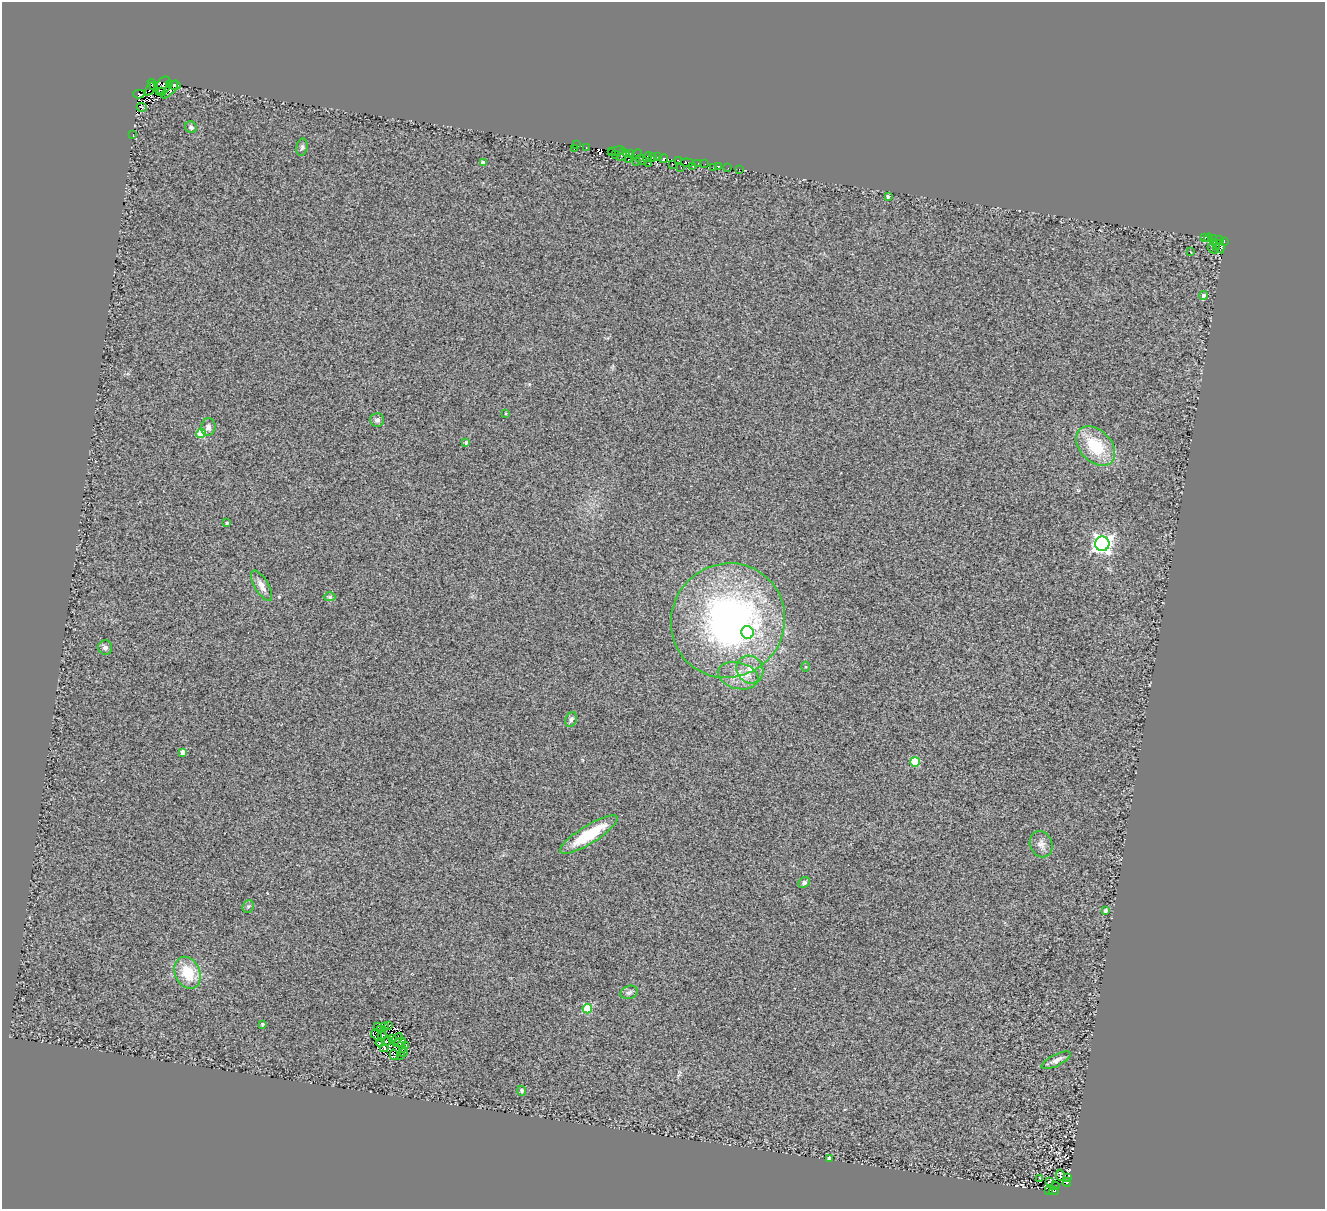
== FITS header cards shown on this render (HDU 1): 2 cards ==
NAXIS1  =                 1323
NAXIS2  =                 1207

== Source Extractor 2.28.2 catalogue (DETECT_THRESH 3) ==
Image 1323 x 1207 px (HDU 1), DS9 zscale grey, 1 PNG px = 1 image px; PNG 1327 x 1211 px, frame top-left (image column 1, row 1207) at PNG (2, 2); each listed source drawn as its Kron ellipse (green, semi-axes under 4 px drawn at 4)
Background 0.61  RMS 0.49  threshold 1.48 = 3 sigma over >= 5 px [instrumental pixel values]
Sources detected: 120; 10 with non-positive FLUX_AUTO (blend fragments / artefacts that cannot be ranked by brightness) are neither listed nor drawn; the other 110 listed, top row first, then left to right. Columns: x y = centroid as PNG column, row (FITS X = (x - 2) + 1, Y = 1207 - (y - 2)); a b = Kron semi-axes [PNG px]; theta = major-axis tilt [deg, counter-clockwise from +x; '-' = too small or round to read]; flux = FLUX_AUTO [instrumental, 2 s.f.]
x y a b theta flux
153 85 6 3 -56 1300
164 85 9 6 63 1600
169 85 2 2 - 130
174 85 6 3 -9 1800
150 89 7 3 63 420
170 89 11 5 48 180
161 92 5 3 - 950
139 94 6 4 -2 1100
142 107 5 3 - 200
191 127 6 5 - 93
133 134 2 2 - 23
577 145 3 3 - 45
302 147 9 5 80 73
586 148 3 2 - 30
574 149 3 2 - 500
617 151 9 3 9 5.2
611 152 4 2 - 530
626 153 3 2 - 360
631 153 4 2 - 20
637 154 5 3 - 190
616 155 3 2 - 57
622 155 6 3 61 440
647 157 5 2 - 170
653 157 3 3 - 350
658 157 3 2 - 470
663 159 4 3 - 800
628 160 3 3 - 310
641 160 6 2 -34 120
637 161 3 2 - 88
678 161 3 2 - 3.2
483 163 4 4 - 270
648 163 2 2 - 23
687 163 6 3 -5 2200
698 163 3 2 - 170
672 164 3 2 - 190
705 164 3 2 - 38
718 166 3 3 - 180
693 167 3 2 - 320
681 168 3 2 - 130
713 168 3 2 - 31
728 168 3 2 - 32
739 169 2 2 - 16
888 196 3 3 - 72
1205 237 4 3 - 110
1209 238 4 4 - 560
1214 238 4 3 - 450
1219 239 3 2 - 84
1214 242 3 2 - 38
1224 242 2 2 - 200
1216 247 3 3 - 86
1220 247 7 4 -77 130
1213 248 6 2 -51 71
1191 252 3 2 - 27
1204 295 4 4 - 190
506 413 4 2 - 28
377 420 7 6 - 110
208 427 8 7 - 190
201 433 5 4 - 1200
466 442 4 4 - 76
1096 446 23 15 -46 1400
227 523 3 3 - 49
1102 544 7 7 - 16000
262 586 17 7 -59 240
330 597 6 4 -1 48
728 620 58 56 50 13000
748 632 6 6 - 1200
105 647 7 7 - 120
805 667 5 3 - 40
750 670 14 13 - 460
738 676 21 13 -14 550
571 720 8 5 67 100
183 752 4 4 - 220
915 762 5 5 - 1300
589 835 33 9 32 1600
1041 844 13 11 -68 220
804 883 6 5 - 73
248 906 6 5 - 68
1105 910 4 3 - 120
188 973 17 12 -65 990
629 992 9 6 18 100
587 1009 4 4 - 1500
262 1024 3 3 - 53
389 1025 3 2 - 38
385 1026 2 2 - 35
377 1027 4 2 - 42
381 1029 3 2 - 34
376 1035 6 4 -50 27
382 1035 4 3 - 27
393 1039 4 2 - 13
397 1039 6 3 51 65
387 1041 5 2 - 14
399 1042 7 2 17 3
380 1043 4 2 - 18
406 1046 3 2 - 29
384 1048 4 3 - 47
402 1049 4 2 - 31
404 1053 3 2 - 45
394 1055 5 3 - 36
401 1056 2 2 - 27
1056 1060 16 5 26 170
522 1091 5 4 - 64
829 1158 3 3 - 74
1060 1175 5 2 - 24
1040 1178 3 2 - 25
1068 1178 3 2 - 82
1050 1182 4 2 - 25
1067 1182 4 3 - 310
1055 1186 4 2 - 99
1048 1190 3 2 - 28
1054 1191 4 3 - 400
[10 non-positive-flux detections neither listed nor drawn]